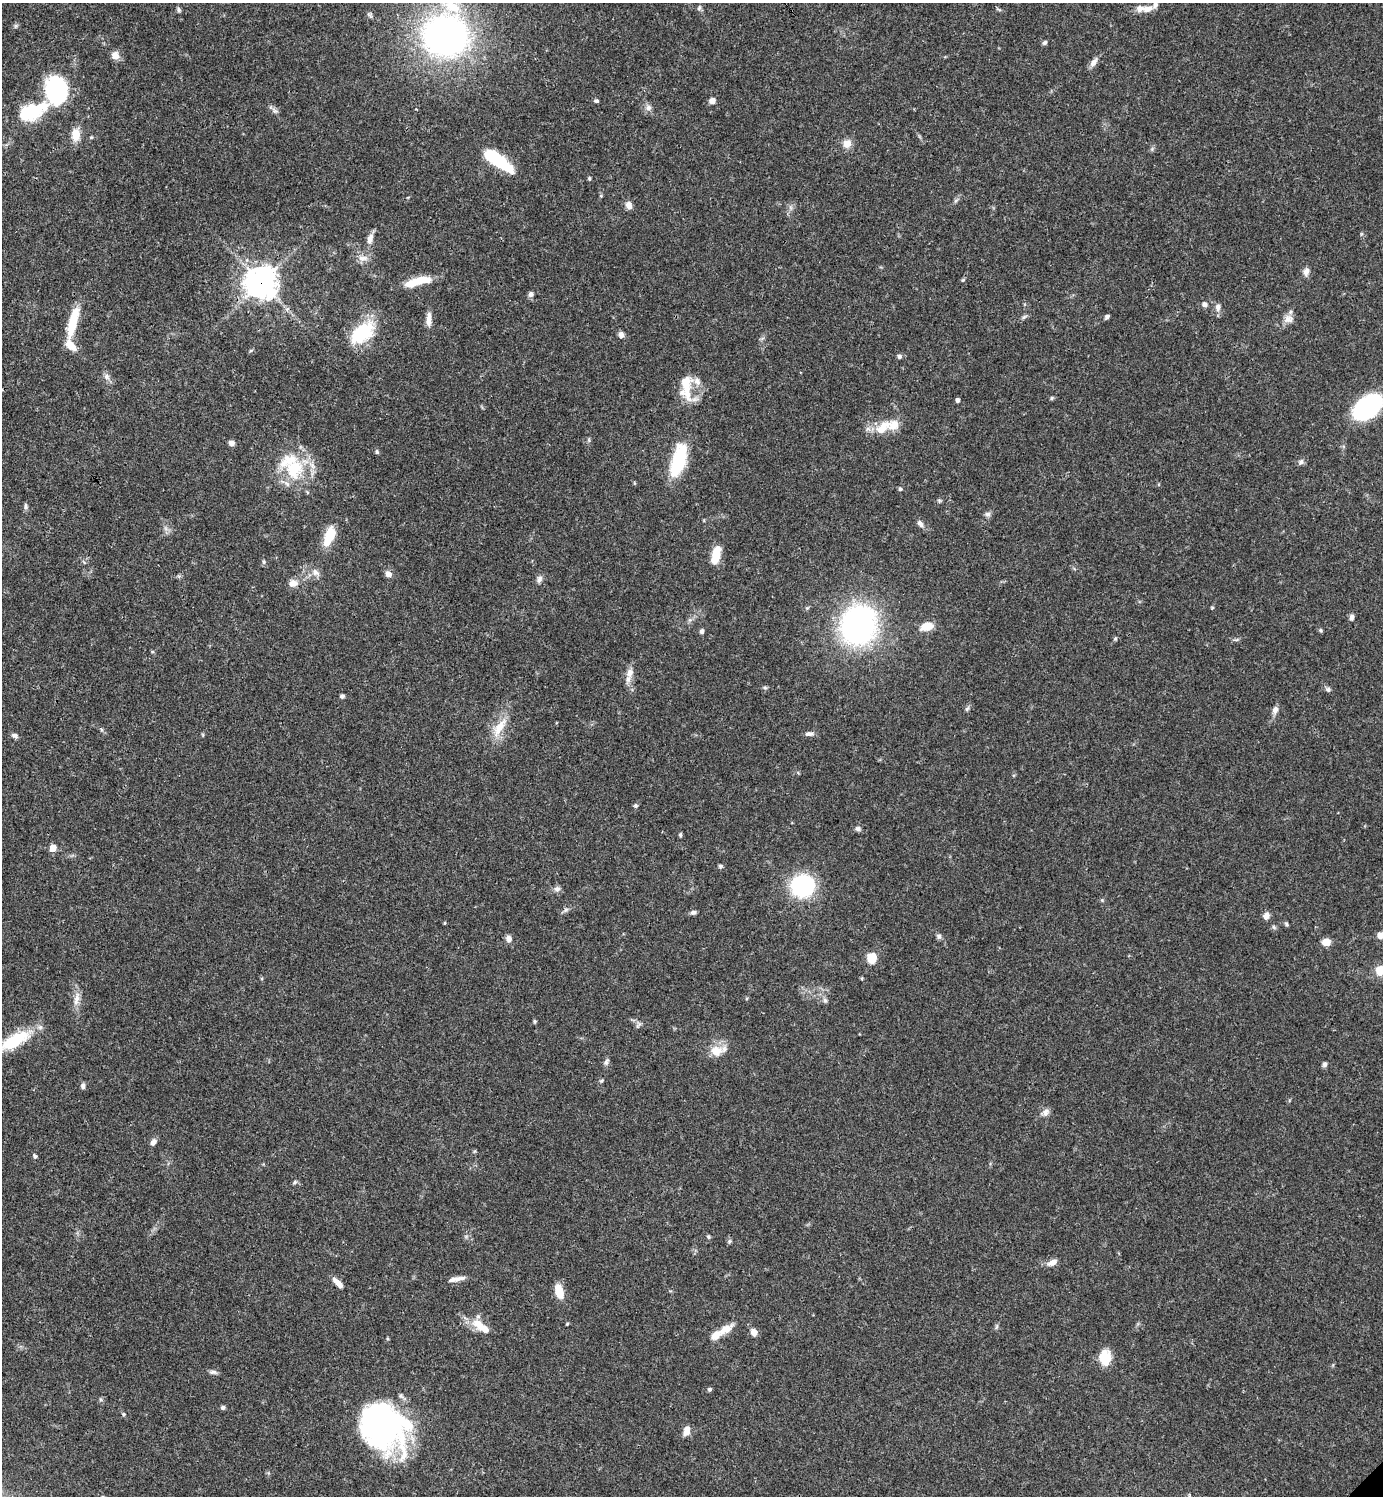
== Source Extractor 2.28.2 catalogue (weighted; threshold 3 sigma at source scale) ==
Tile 11 of 4 x 4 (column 3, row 3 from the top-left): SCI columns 3063-4443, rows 1497-2990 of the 5982 x 5983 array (HDU 1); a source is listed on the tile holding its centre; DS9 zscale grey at full resolution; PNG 1385 x 1498 px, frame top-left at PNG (2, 3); no overlay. Shown black and unused: <1% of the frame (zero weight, under 3 of 4 exposures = <1% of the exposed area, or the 3 px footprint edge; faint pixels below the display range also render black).
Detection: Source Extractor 2.28.2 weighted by HDU 2 'WHT'; one run over the whole footprint, this tile lists its part. Background 0.0384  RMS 0.0027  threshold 0.0119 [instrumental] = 3 sigma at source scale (4.5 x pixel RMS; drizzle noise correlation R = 1.50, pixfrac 1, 0.05/0.05 arcsec/px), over >= 5 px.
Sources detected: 138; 5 inside a brighter object's white glare — not listed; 8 inside a brighter listed object's ellipse — not listed separately; the other 125 listed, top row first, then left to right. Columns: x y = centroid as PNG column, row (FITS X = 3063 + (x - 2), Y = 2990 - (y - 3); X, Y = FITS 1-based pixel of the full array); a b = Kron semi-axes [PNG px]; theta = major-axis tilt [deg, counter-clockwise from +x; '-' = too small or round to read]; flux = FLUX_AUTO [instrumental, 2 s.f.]
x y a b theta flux
699 8 8 5 72 0.53
1148 9 13 8 14 2.2
179 10 6 5 - 0.5
16 26 7 4 89 0.42
445 35 38 35 -7 110
1045 43 6 5 - 0.54
115 55 9 9 - 2
1094 62 13 7 55 1.4
56 91 16 13 -75 60
596 101 7 4 8 0.41
712 101 6 5 - 1.5
648 108 9 7 88 1.2
274 110 11 4 -36 0.74
32 111 36 17 22 15
76 135 14 10 84 3.6
847 143 10 9 - 2.4
499 161 34 11 -37 15
589 178 5 4 - 0.37
629 205 8 6 -66 1.8
370 238 13 7 71 1.8
363 258 16 7 -1 1.8
1306 272 9 7 72 1.4
422 280 23 9 7 5.1
963 280 6 4 43 0.32
261 282 10 10 - 330
531 294 8 6 53 0.78
1204 304 6 6 - 0.98
1218 307 10 7 87 1.3
1024 317 9 3 45 0.49
1107 317 6 4 42 0.78
429 319 20 6 88 2
1289 319 13 11 12 1.9
73 322 39 9 75 8.1
361 333 29 17 41 16
621 335 7 6 - 1.2
251 350 6 3 20 0.31
899 356 6 6 - 0.62
107 377 8 7 - 1.1
686 387 35 14 -88 7
1052 398 5 5 - 0.36
957 400 5 4 - 0.72
1367 407 31 19 40 30
882 428 23 11 43 5
231 443 6 6 - 1.1
377 452 6 5 - 0.44
678 460 35 13 74 17
1301 462 8 7 - 0.79
294 469 30 25 75 14
900 489 5 4 - 0.53
939 500 6 4 -19 0.37
26 506 9 5 -83 0.63
988 514 8 6 2 0.75
920 524 11 7 -52 1.1
329 536 23 10 68 6.1
717 553 18 9 76 4.8
264 562 7 5 -83 0.47
316 572 12 8 -44 1.5
388 574 9 7 -48 1.3
539 579 10 7 69 1
293 583 11 9 12 2
807 608 6 4 41 0.38
1212 608 5 4 - 0.28
1351 617 8 5 85 0.9
859 625 30 26 71 78
927 626 14 8 15 4.1
1321 630 5 5 - 0.36
702 631 5 5 - 0.74
1115 639 6 4 -85 0.35
630 673 13 9 58 2
765 688 6 4 -1 0.4
1328 689 7 6 - 0.65
342 696 5 5 - 0.62
967 709 7 5 54 0.53
1275 710 10 7 68 1.3
499 727 31 10 57 5.1
809 734 10 6 1 0.99
14 735 9 6 -21 0.78
635 806 6 5 - 0.48
858 829 7 6 - 0.73
680 835 6 4 -89 0.39
53 848 6 5 - 3.3
720 866 6 5 - 0.42
802 886 15 14 - 35
557 889 9 7 0 0.94
566 910 7 5 32 0.63
693 912 8 5 7 0.72
1266 916 8 7 - 1.4
1286 924 6 4 -39 0.41
1381 935 9 6 -1 2.6
939 936 7 6 - 0.73
509 939 9 8 - 1.2
1326 942 8 7 - 2.8
872 958 11 10 - 4.3
1380 970 12 10 26 4.6
76 999 21 7 76 2.1
825 1000 7 6 - 0.65
535 1021 4 4 - 0.38
639 1025 10 4 50 0.59
14 1040 41 15 29 12
716 1051 17 15 2 4
606 1062 10 6 66 0.71
1325 1064 6 5 - 0.68
601 1081 6 5 - 0.39
83 1086 7 5 87 0.81
1046 1112 11 8 58 1.2
153 1142 10 6 55 1.1
35 1156 6 4 -35 0.47
295 1182 7 4 37 0.45
708 1237 6 5 - 0.39
729 1241 6 5 - 0.44
1052 1262 13 7 27 1.7
456 1279 22 5 11 1.7
338 1283 13 5 -46 2.3
559 1292 13 8 -73 5
481 1326 29 10 -37 4.8
997 1327 8 3 71 0.42
726 1329 18 9 30 3.3
754 1332 7 6 - 2.1
1105 1358 15 11 -84 6.2
213 1372 11 5 1 0.84
710 1389 5 5 - 0.5
223 1407 5 5 - 0.58
123 1414 5 4 - 0.3
379 1425 52 36 -50 67
686 1431 11 7 71 2.2
Overlapping masked pixels (flux is a lower limit): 2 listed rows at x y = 261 282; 14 1040
Isophote crosses this tile's border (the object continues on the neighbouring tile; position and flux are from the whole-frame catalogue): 4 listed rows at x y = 1367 407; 1381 935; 1380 970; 14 1040